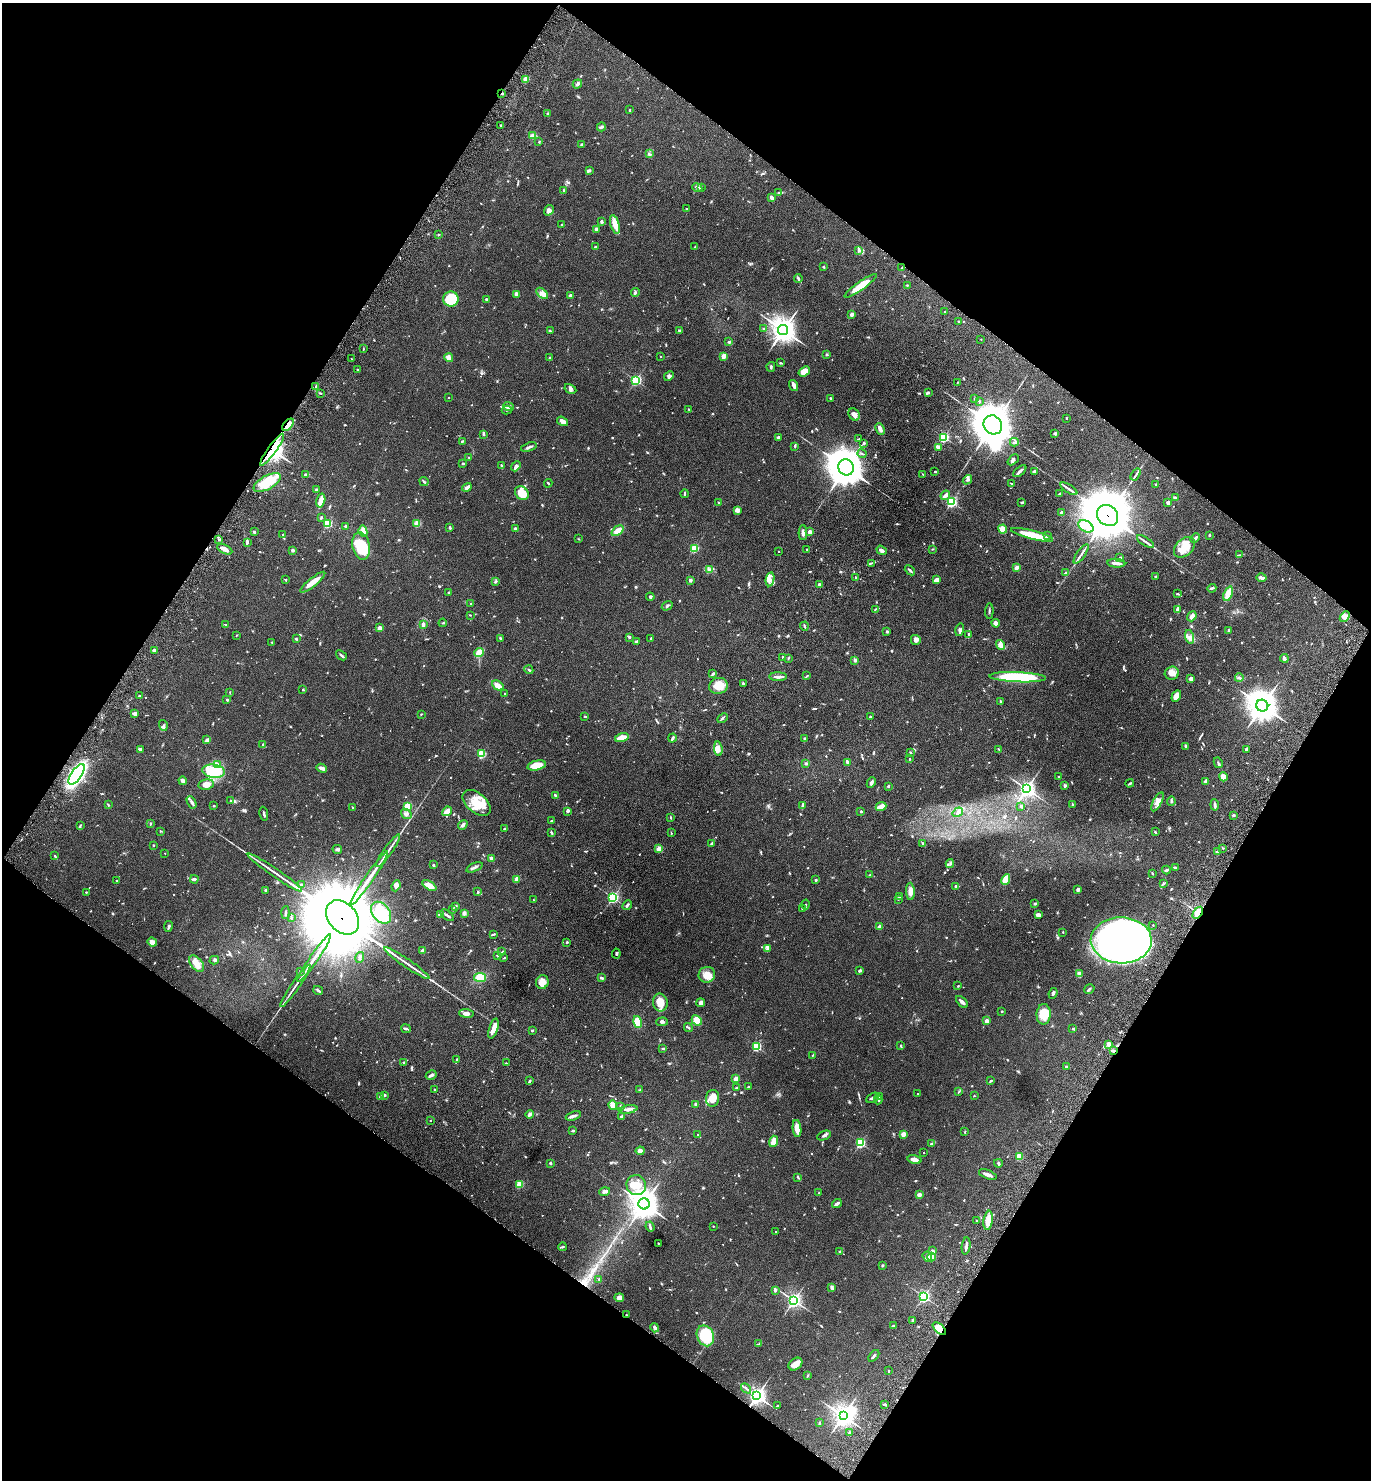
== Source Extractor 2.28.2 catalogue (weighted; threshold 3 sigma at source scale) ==
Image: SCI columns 268-5743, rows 82-5992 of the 6147 x 6073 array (HDU 1 of 3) = the unmasked area's bounding box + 8 px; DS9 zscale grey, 4 x 4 block average (1 PNG px = mean of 4 x 4 image px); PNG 1373 x 1482 px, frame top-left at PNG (2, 3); each listed source drawn as its Kron ellipse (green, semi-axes under 4 px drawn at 4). Shown black and unused: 48% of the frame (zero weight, under 6 of 12 exposures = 6% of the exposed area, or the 3 px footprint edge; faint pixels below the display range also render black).
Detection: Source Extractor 2.28.2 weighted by HDU 2 'WHT'. Background 0.0751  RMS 0.0039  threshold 0.0159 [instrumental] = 3 sigma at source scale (4.09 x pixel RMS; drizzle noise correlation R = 1.36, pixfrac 0.8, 0.05/0.05 arcsec/px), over >= 5 px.
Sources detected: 1122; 3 too faint to see at this stretch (4 x 4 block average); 10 inside a brighter object's white glare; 4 cosmic-ray / hot-pixel residue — neither listed nor drawn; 31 coinciding with a brighter row at this scale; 55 inside a brighter listed object's ellipse — not listed separately; of the other 1019, all 500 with FLUX_AUTO >= 1.45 (the completeness limit of this list) listed and drawn (519 fainter detections not listed), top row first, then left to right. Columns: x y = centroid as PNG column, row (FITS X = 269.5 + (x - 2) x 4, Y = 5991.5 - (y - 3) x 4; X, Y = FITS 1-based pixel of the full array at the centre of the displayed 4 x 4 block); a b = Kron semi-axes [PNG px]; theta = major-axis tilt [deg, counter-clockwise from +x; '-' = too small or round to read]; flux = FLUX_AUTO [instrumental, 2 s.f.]
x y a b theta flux
526 79 2 2 - 74
577 84 5 3 - 5.2
502 93 2 2 - 1.9
630 110 3 2 - 1.5
548 114 3 2 - 1.8
501 125 2 2 - 2.1
601 127 4 3 - 3.7
533 136 2 2 - 44
539 142 3 2 - 1.8
581 145 2 2 - 12
649 154 3 2 - 2.2
590 170 3 3 - 3.4
697 188 5 3 - 3.8
701 188 2 2 - 1.8
564 190 2 2 - 5.9
779 193 2 2 - 2.7
771 198 3 3 - 6.4
686 209 2 2 - 3.8
549 210 5 4 - 8.9
601 222 3 2 - 4.3
615 224 10 4 -73 26
562 225 2 2 - 5.9
596 229 2 2 - 4.5
438 235 2 2 - 8.7
595 247 2 2 - 2.4
695 247 2 2 - 2.8
858 251 4 2 - 2.9
824 267 3 2 - 2.2
902 268 3 2 - 1.8
798 279 4 3 - 3.2
907 285 2 2 - 1.7
861 286 19 3 35 40
542 293 7 4 -40 9.6
635 293 5 2 - 2.7
516 294 3 2 - 8.8
570 295 4 3 - 3.1
451 299 7 7 - 84
487 300 3 2 - 5.5
944 312 2 2 - 1.6
852 314 2 2 - 24
958 321 2 2 - 2.2
764 329 4 2 - 2.3
679 330 2 2 - 2.7
783 330 5 5 - 2100
550 331 3 3 - 2.1
981 339 2 2 - 1.6
729 342 3 2 - 3
363 349 2 2 - 1.5
827 354 2 2 - 13
661 356 2 2 - 1.5
724 356 2 2 - 54
449 358 4 3 - 9.8
549 358 2 2 - 7.6
351 359 2 2 - 1.5
780 363 3 2 - 2.3
771 367 5 2 - 3.1
357 370 2 2 - 4.1
804 371 6 4 37 19
669 376 5 3 - 3.5
636 380 2 2 - 320
958 382 2 2 - 2.1
793 386 6 4 -72 6.5
316 387 4 2 - 3.5
570 389 6 3 -30 5.4
928 392 3 3 - 2.6
320 393 2 2 - 1.9
449 397 2 2 - 3.2
830 398 2 2 - 8.2
974 399 2 2 - 4.4
979 401 3 2 - 1.5
509 407 5 3 - 6.4
689 409 2 2 - 1.5
507 410 5 3 - 3.4
854 415 6 5 - 11
1067 418 2 2 - 4.6
563 421 6 3 -36 11
288 425 7 4 46 22
993 425 10 9 - 5500
880 429 6 2 -65 12
1055 433 3 2 - 4.7
483 434 3 2 - 1.6
778 437 2 2 - 16
944 437 2 2 - 300
858 439 2 2 - 1.6
462 441 3 2 - 2
1014 442 4 2 - 3.1
864 443 3 2 - 2.5
795 446 3 2 - 1.6
529 447 8 2 17 4.6
938 447 3 2 - 14
272 450 19 3 54 270
862 454 4 2 - 2.3
469 457 2 2 - 1.6
1013 460 6 3 43 3.9
463 463 2 2 - 5
501 465 2 2 - 2.1
516 466 5 3 - 7.6
846 467 8 7 - 5500
935 471 2 2 - 4.7
1020 471 8 2 41 5.9
1034 471 3 2 - 3.9
305 474 3 2 - 2.2
923 474 3 2 - 1.7
1136 474 6 2 55 4
967 480 5 3 - 4.6
424 481 5 2 - 4.2
267 482 15 6 29 53
548 483 4 2 - 2
1011 483 2 2 - 1.7
1156 484 2 2 - 2
467 487 5 2 - 9.3
1069 489 9 2 -33 6.8
316 490 3 3 - 3.3
522 493 7 6 - 40
1060 493 3 2 - 2.3
685 494 4 2 - 2
945 495 5 2 - 10
1175 498 4 3 - 4.6
321 501 7 4 75 19
718 502 2 2 - 1.6
951 502 2 2 - 320
1022 502 3 2 - 2.7
1168 503 3 3 - 4.3
738 510 4 3 - 4.6
1061 512 4 3 - 3.8
1107 515 11 10 - 14000
321 517 3 2 - 2.2
327 523 2 2 - 170
417 523 2 2 - 75
346 526 2 2 - 21
1086 526 8 5 -29 14
450 528 2 2 - 4.9
515 529 2 2 - 16
1003 529 4 4 - 23
363 531 6 4 -83 16
618 531 7 4 39 15
254 532 3 2 - 3.5
810 532 2 2 - 30
803 533 7 2 89 8.1
283 535 2 2 - 2.7
1032 535 22 4 -14 62
1047 535 3 2 - 2.5
1210 535 2 2 - 6.7
1195 538 5 2 - 4.7
579 539 2 2 - 1.5
219 540 3 2 - 2.6
247 542 4 2 - 5.9
1145 542 10 2 -33 5.9
361 546 14 8 -79 61
1184 547 12 8 44 33
694 548 2 2 - 150
225 549 8 3 -27 16
807 549 2 2 - 1.6
932 549 2 2 - 1.7
292 550 2 2 - 18
882 550 5 3 - 8.2
779 551 2 2 - 1.9
1081 554 11 2 55 6.6
1240 555 3 2 - 2.1
1120 558 2 2 - 9.2
871 563 3 2 - 2.3
1116 563 9 3 -4 9.6
1016 567 2 2 - 41
710 569 3 3 - 4.5
910 570 6 2 -42 4.3
1065 573 3 2 - 2.1
1155 576 3 2 - 1.7
856 577 3 2 - 2
1262 578 5 2 - 10
770 579 7 4 80 10
937 579 4 2 - 9.9
285 580 2 2 - 1.9
690 580 2 2 - 21
495 581 4 2 - 2.9
313 582 15 3 38 31
819 584 2 2 - 10
1212 588 4 2 - 2.9
449 593 3 2 - 2.5
1178 594 4 2 - 2.2
1228 594 7 4 69 24
650 597 4 3 - 3.3
470 604 2 2 - 2.5
667 606 6 2 32 3.6
875 609 3 2 - 1.5
1177 609 4 2 - 5.4
989 611 7 2 88 2.9
470 615 2 2 - 1.6
1192 616 5 3 - 11
1345 617 6 4 47 12
443 623 4 2 - 2
996 623 4 3 - 8.3
226 624 2 2 - 2
423 624 3 2 - 8.8
804 626 4 2 - 3.6
380 628 4 3 - 11
960 630 6 3 76 4.8
1228 630 4 2 - 2.3
887 632 2 2 - 12
236 635 2 2 - 1.5
969 635 4 2 - 3.2
629 637 2 2 - 3.6
1190 637 7 4 -75 13
500 638 3 2 - 2.7
651 638 3 2 - 2.1
296 639 3 2 - 2.2
916 640 5 5 - 6.8
272 642 2 2 - 1.7
636 642 2 2 - 12
1001 645 5 3 - 12
154 650 3 2 - 5.2
479 652 5 3 - 36
341 655 6 2 -39 4.7
783 657 2 2 - 4.7
788 658 2 2 - 1.5
1284 658 4 2 - 6.4
855 660 3 3 - 3.9
529 670 4 2 - 2.3
1172 673 7 6 - 15
713 674 4 2 - 2.9
807 676 3 2 - 1.8
778 677 9 2 -1 10
1018 677 28 5 -2 170
1239 678 4 2 - 3.1
1191 679 3 2 - 7.8
743 683 3 2 - 2.8
498 686 6 4 -28 20
718 686 9 8 - 33
303 689 2 2 - 1.9
230 692 2 2 - 1.7
505 694 2 2 - 1.6
140 696 2 2 - 2.8
1176 696 6 3 59 20
227 700 3 2 - 2.5
1000 702 3 2 - 2.4
1262 706 6 6 - 3100
135 714 4 3 - 8.7
421 714 2 2 - 1.6
585 716 3 2 - 2.2
870 716 2 2 - 3.8
722 718 6 2 43 3.5
163 725 5 3 - 4.2
622 737 7 3 14 29
672 738 4 2 - 5.8
805 739 2 2 - 5.3
207 740 3 2 - 6.6
263 745 3 2 - 1.8
1186 746 4 3 - 4.2
140 749 3 2 - 6.6
718 749 7 4 -83 11
999 749 3 2 - 2.2
1246 749 3 2 - 4.7
910 752 2 2 - 2.1
481 754 2 2 - 150
909 759 2 2 - 3.7
847 763 3 2 - 4
1218 763 5 2 - 3.5
218 764 3 2 - 2.7
806 764 3 3 - 2.5
537 765 9 4 13 32
322 768 5 3 - 10
214 771 11 6 -8 91
77 774 12 5 56 450
1059 776 2 2 - 1.7
1223 777 4 3 - 20
183 781 4 2 - 11
1206 781 3 3 - 6.3
871 783 5 3 - 4.6
1130 783 4 2 - 2.4
206 784 7 5 10 19
1065 785 4 3 - 3.6
888 786 2 2 - 10
1026 789 3 3 - 800
555 796 3 2 - 5.2
231 801 3 2 - 1.6
1171 801 4 2 - 3.3
192 802 6 2 -61 5.3
1157 802 10 4 62 12
477 803 16 9 -41 45
1072 804 3 2 - 1.6
108 805 2 2 - 1.6
803 805 4 3 - 4.4
1215 805 5 2 - 6
214 806 2 2 - 2.1
407 806 2 2 - 120
1021 806 3 3 - 2.9
353 807 2 2 - 1.9
881 807 5 3 - 16
447 811 5 3 - 21
567 811 2 2 - 5.2
861 811 2 2 - 3.9
958 812 5 2 - 3.3
264 814 7 2 -79 3.5
406 814 5 4 - 8
1233 815 3 2 - 3.5
670 817 3 2 - 1.8
552 821 2 2 - 3
150 824 3 2 - 2.1
463 825 5 3 - 7.5
80 826 3 2 - 1.5
504 829 3 2 - 1.8
161 831 2 2 - 1.5
1155 832 3 2 - 1.9
552 833 4 2 - 3.1
671 833 3 2 - 1.6
712 843 3 2 - 1.9
923 843 2 2 - 2.9
153 845 2 2 - 4
1223 848 2 2 - 1.9
337 849 5 3 - 3.2
659 849 2 2 - 68
388 851 20 2 55 11
1217 852 3 2 - 3.5
165 853 2 2 - 1.7
55 856 3 2 - 2.1
491 858 2 2 - 6
950 864 4 2 - 2.8
433 865 3 2 - 2.8
474 867 9 3 22 5.6
1175 868 2 2 - 5.2
1166 870 4 2 - 4.3
275 873 33 2 -34 18
1152 874 4 2 - 1.8
870 875 3 3 - 2.1
369 878 32 2 55 40
194 879 4 2 - 6
517 879 2 2 - 51
116 880 2 2 - 1.5
816 880 2 2 - 7.1
1006 880 5 3 - 29
1163 883 3 3 - 2.2
301 885 4 3 - 3.1
396 886 6 4 68 5.6
429 886 8 4 -33 18
956 886 4 2 - 2.6
266 890 2 2 - 11
1078 890 2 2 - 25
910 891 8 4 -87 13
86 892 2 2 - 3.2
478 892 2 2 - 1.6
613 897 2 2 - 430
899 897 4 2 - 1.9
898 899 2 2 - 3
533 900 2 2 - 2.3
1035 904 4 2 - 2.5
627 905 5 2 - 4
805 905 5 2 - 2.2
455 906 4 2 - 3.7
453 909 3 2 - 1.8
803 909 3 2 - 2.6
286 913 6 2 87 3.6
381 913 12 8 -51 38
464 913 3 2 - 8.2
1198 913 6 4 55 28
440 914 2 2 - 30
447 915 8 2 -36 5.6
1038 915 4 3 - 8
342 917 19 14 -49 29000
291 918 3 2 - 1.4
1153 925 2 2 - 2.2
168 926 5 2 - 5.2
880 927 2 2 - 25
1063 932 2 2 - 2
493 934 4 2 - 2.8
1121 940 30 23 -2 1600
152 942 5 4 - 11
567 942 2 2 - 6.3
768 948 4 3 - 4.3
423 950 3 2 - 6.5
502 952 2 2 - 1.5
616 954 5 2 - 2.5
497 955 2 2 - 2.4
360 957 5 2 - 3.5
314 958 29 2 56 35
504 958 2 2 - 1.5
214 960 5 3 - 3.3
407 963 27 2 -34 16
197 964 9 6 -51 19
859 970 3 2 - 3.9
300 972 3 2 - 1.9
1079 973 3 3 - 3.1
707 975 8 8 - 22
480 977 6 4 -11 50
601 978 4 2 - 4.1
542 982 7 6 - 18
295 986 25 2 55 12
958 986 2 2 - 1.8
1089 989 5 2 - 3.1
318 990 5 2 - 3.2
1053 993 5 2 - 4.1
660 1002 9 7 -79 25
962 1002 7 2 -44 7.6
701 1003 4 4 - 6.1
1002 1011 2 2 - 2
466 1013 7 3 -6 9.2
1044 1014 10 7 88 34
697 1020 6 4 -42 34
986 1021 2 2 - 30
637 1022 6 4 -77 30
662 1022 6 2 2 3.4
688 1027 5 2 - 2.3
493 1028 10 3 73 17
406 1029 5 2 - 3.2
1073 1029 3 2 - 1.5
532 1030 3 2 - 1.9
1109 1044 3 2 - 11
756 1046 2 2 - 200
901 1046 3 2 - 2.2
663 1048 4 2 - 2.4
1113 1051 3 2 - 4.5
813 1055 4 2 - 1.5
457 1059 3 2 - 1.7
404 1062 3 2 - 2.8
506 1063 2 2 - 1.5
1066 1066 2 2 - 2.4
431 1075 6 2 29 6.2
736 1079 2 2 - 40
530 1081 3 2 - 1.6
991 1081 3 2 - 2.9
748 1087 3 2 - 2.9
736 1088 2 2 - 1.7
435 1089 3 2 - 1.5
640 1090 3 2 - 1.6
958 1092 3 2 - 1.7
917 1094 2 2 - 1.9
385 1095 2 2 - 8.7
974 1096 2 2 - 3.6
380 1097 2 2 - 13
879 1097 4 2 - 2.8
713 1098 8 6 84 23
872 1098 7 2 27 5.7
878 1099 5 2 - 4.3
696 1104 3 2 - 7.8
613 1105 5 4 - 16
620 1106 3 2 - 1.5
628 1109 9 3 10 11
529 1114 4 2 - 5.7
573 1116 8 2 20 6.3
622 1117 4 3 - 5
430 1120 2 2 - 2.2
797 1128 9 4 -85 20
573 1131 2 2 - 2.1
965 1132 3 2 - 1.5
903 1134 2 2 - 46
698 1135 2 2 - 1.5
824 1136 7 2 23 4.3
774 1141 6 3 72 23
860 1143 2 2 - 250
931 1144 2 2 - 4.4
640 1151 4 3 - 8.3
924 1153 2 2 - 1.8
1019 1156 2 2 - 88
914 1160 7 3 -14 14
550 1163 2 2 - 9.6
998 1163 4 2 - 3.4
988 1174 9 2 -21 12
798 1177 3 2 - 1.5
519 1184 2 2 - 88
636 1185 10 9 - 29
605 1192 5 3 - 5.5
819 1193 2 2 - 1.5
919 1195 2 2 - 36
644 1204 5 5 - 2600
837 1204 5 2 - 7.4
988 1220 10 4 82 18
976 1221 2 2 - 3
713 1226 2 2 - 1.5
650 1227 5 2 - 3.6
776 1232 2 2 - 1.8
658 1243 2 2 - 2
966 1246 8 2 83 6.5
562 1247 4 2 - 2.5
932 1251 2 2 - 18
839 1252 3 2 - 2.7
927 1257 5 4 - 5.9
931 1257 4 3 - 31
882 1265 2 2 - 7.6
599 1279 2 2 - 1.8
832 1288 3 3 - 3
775 1291 2 2 - 2.5
924 1296 2 2 - 440
619 1298 5 4 - 9.8
794 1300 3 2 - 720
626 1315 2 2 - 1.6
913 1320 3 3 - 4.6
893 1326 4 2 - 2.3
655 1328 5 3 - 5.4
939 1329 8 4 -43 27
705 1336 11 8 -66 110
759 1344 3 2 - 2
874 1356 7 2 51 3.5
795 1364 7 5 39 18
889 1371 2 2 - 1.7
807 1376 3 2 - 1.6
746 1388 6 2 -45 3
757 1396 3 3 - 1100
885 1404 3 2 - 3.5
777 1405 4 2 - 2.9
843 1416 4 3 - 1400
819 1423 3 2 - 2.2
850 1432 3 2 - 2.2
Overlapping masked pixels (flux is a lower limit): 9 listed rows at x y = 502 93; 288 425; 272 450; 1107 515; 1198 913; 342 917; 1113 1051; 626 1315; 939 1329
Diffuse or blended objects may show on this block-average render without a row.